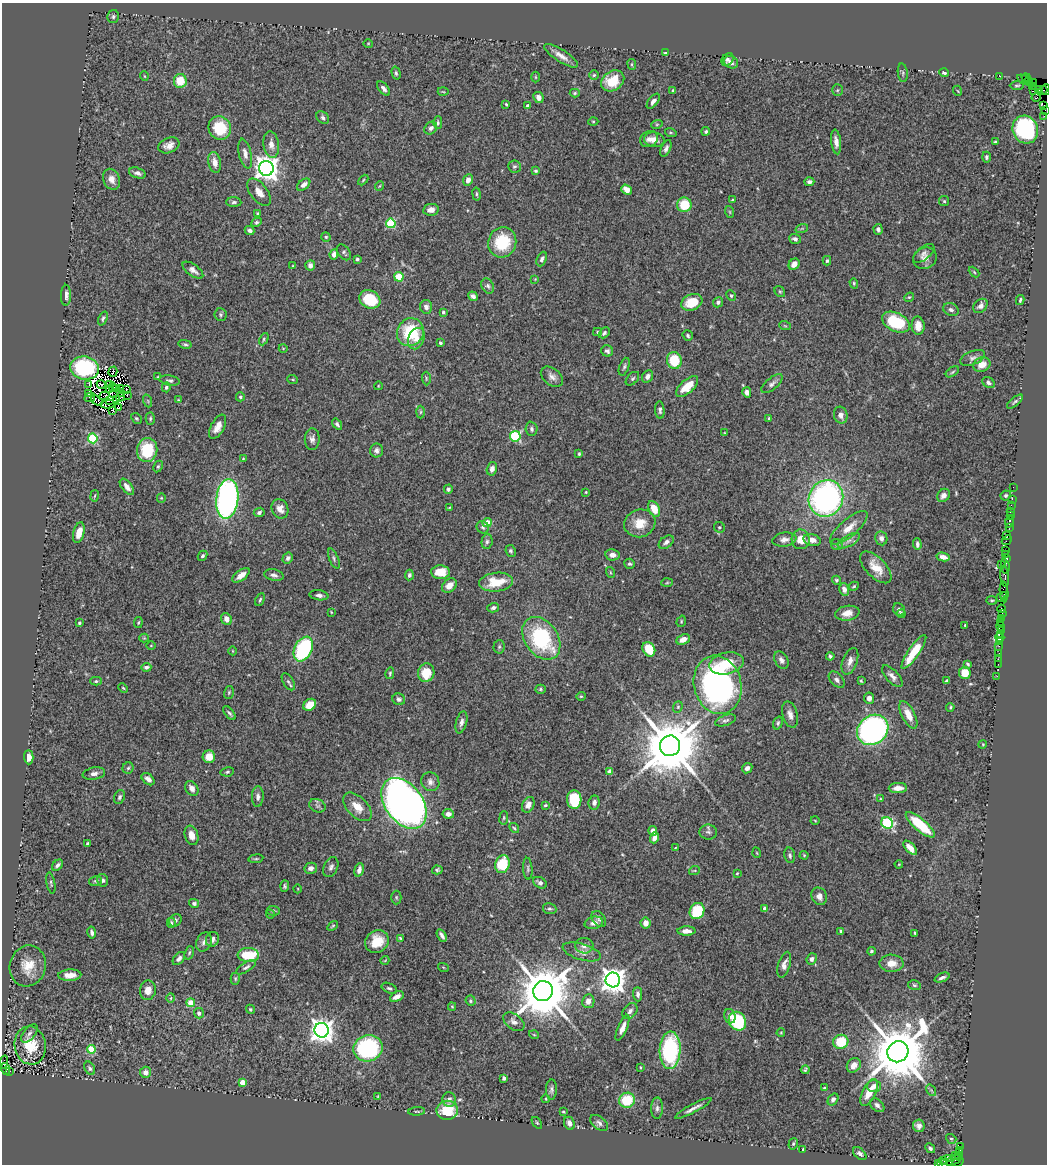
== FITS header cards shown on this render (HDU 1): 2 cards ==
NAXIS1  =                 1045
NAXIS2  =                 1162

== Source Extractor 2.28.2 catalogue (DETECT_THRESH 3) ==
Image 1045 x 1162 px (HDU 1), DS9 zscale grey, 1 PNG px = 1 image px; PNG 1049 x 1166 px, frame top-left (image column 1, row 1162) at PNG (2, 3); each listed source drawn as its Kron ellipse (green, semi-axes under 4 px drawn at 4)
Background 1.13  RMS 0.044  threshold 0.131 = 3 sigma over >= 5 px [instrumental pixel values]
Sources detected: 504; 8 with non-positive FLUX_AUTO (blend fragments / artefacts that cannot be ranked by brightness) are neither listed nor drawn; the other 496 listed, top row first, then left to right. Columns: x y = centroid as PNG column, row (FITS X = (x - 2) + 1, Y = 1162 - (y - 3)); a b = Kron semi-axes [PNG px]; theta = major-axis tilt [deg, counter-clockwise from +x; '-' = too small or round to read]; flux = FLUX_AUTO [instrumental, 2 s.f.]
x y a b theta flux
113 17 6 5 - 6.2
368 43 5 3 - 2.4
665 53 3 2 - 3.2
561 56 20 6 -33 24
727 59 7 5 44 8.2
731 62 7 6 - 15
632 64 5 3 - 3.1
396 73 6 4 -75 5.1
903 73 9 5 -83 6.5
944 73 5 3 - 5.5
594 75 5 5 - 4.4
144 76 5 3 - 2.3
1000 76 2 2 - 33
535 77 5 3 - 3
1026 78 4 2 - 49
1023 79 6 2 -33 81
180 81 7 6 - 65
613 81 12 9 34 74
1028 81 4 3 - 83
1033 82 2 2 - 14
1017 85 7 3 0 3.8
1032 87 3 2 - 77
384 88 8 4 -50 11
673 90 3 3 - 3.4
837 90 5 5 - 4.1
1038 90 4 3 - 61
1043 90 4 2 - 70
1046 90 5 2 - 63
958 91 5 3 - 2.5
1033 91 4 3 - 110
443 92 5 3 - 2.6
575 93 5 4 - 4
538 97 5 5 - 16
1036 98 4 3 - 66
653 101 9 4 52 12
506 104 3 2 - 3.3
528 106 4 4 - 18
1044 106 3 2 - 92
1045 110 2 2 - 62
1044 116 2 2 - 26
323 118 7 5 -46 7.4
593 122 5 3 - 3
438 123 6 4 89 5
657 124 6 3 19 3.5
220 128 12 11 - 100
431 128 7 5 46 11
1025 130 14 12 -65 380
706 131 4 4 - 4.7
671 133 6 4 -19 3.8
649 139 9 7 32 15
654 140 10 7 -9 26
836 142 12 5 -83 17
995 142 3 3 - 4.5
169 145 11 7 22 19
271 145 13 7 -83 22
666 148 9 4 66 9.4
245 154 15 6 -78 18
986 157 5 4 - 5.4
215 162 10 6 -79 23
514 166 6 6 - 6.4
266 168 7 7 - 3000
536 171 3 3 - 4.6
137 173 9 5 -18 9.6
111 179 11 8 -67 24
363 180 6 3 46 3.4
468 180 6 5 - 17
809 182 5 4 - 7.7
304 185 7 4 39 14
379 186 5 3 - 2.5
627 190 6 4 -35 28
259 192 16 8 -52 28
476 194 7 3 -80 4
732 200 3 2 - 2.3
944 201 5 5 - 4.4
234 202 7 5 -4 6.2
684 205 7 7 - 92
431 210 8 6 9 17
730 212 6 3 -71 3.5
257 213 3 3 - 3.1
256 222 5 4 - 5
391 223 5 5 - 180
802 228 6 4 19 3.7
878 229 5 4 - 7
250 230 5 4 - 11
326 237 5 4 - 4.5
795 239 6 5 - 8.9
502 242 15 14 - 130
344 252 9 6 -54 6.9
924 253 12 6 38 12
334 254 5 4 - 12
925 258 12 10 31 24
357 259 4 3 - 4.5
542 259 7 5 66 7.7
827 261 5 4 - 5.2
794 264 6 5 - 21
310 265 5 5 - 13
293 266 4 2 - 1.8
193 270 12 5 -36 14
974 272 6 4 -46 3.5
399 277 5 4 - 83
535 279 4 4 - 2.4
854 283 5 4 - 3.5
488 286 8 6 -62 7.7
780 291 6 5 - 3.9
66 295 10 5 89 15
473 296 5 4 - 9.9
731 296 5 4 - 3.9
909 297 5 4 - 3.3
370 299 11 9 -29 89
1020 300 5 2 - 5.3
692 302 11 8 22 78
718 302 5 4 - 6.9
980 306 8 6 45 13
426 307 7 6 - 14
951 310 8 6 -24 8.4
443 312 4 4 - 6.3
220 315 6 6 - 5.5
103 318 7 4 68 5.9
896 322 15 9 -25 160
785 326 6 3 -19 2.7
918 326 9 6 -86 32
410 332 14 13 - 150
597 332 4 4 - 3.9
604 333 6 4 44 6.5
688 336 5 4 - 5
264 339 6 4 63 4.8
416 339 11 8 69 23
440 343 3 3 - 4.4
185 344 6 3 -13 4.7
283 348 4 3 - 2.2
607 351 6 5 - 7.4
973 358 13 7 22 12
674 360 8 7 - 100
982 365 9 7 21 34
624 367 9 5 70 6.5
85 368 14 11 -8 210
113 372 5 2 - 0.44
952 372 7 3 36 4.4
647 376 6 5 - 13
158 377 3 3 - 2.5
552 377 12 8 -39 16
426 378 7 3 -89 3.5
632 379 8 5 45 6.4
293 380 5 3 - 2.9
170 381 10 5 -9 7.4
988 383 7 5 -36 7.7
101 384 4 2 - 2
772 384 13 6 40 11
89 385 4 2 - 7.7
110 385 3 3 - 2.6
378 386 4 3 - 2.1
687 386 13 6 42 55
113 387 4 3 - 4.6
166 387 5 4 - 7.4
121 388 3 3 - 0.64
110 389 4 2 - 1.6
116 389 4 2 - 4.6
126 390 4 2 - 6.8
747 392 5 4 - 13
121 393 2 2 - 3.2
88 394 4 3 - 17
127 395 2 2 - 0.93
104 396 5 3 - 4.1
90 397 5 3 - 10
120 397 4 2 - 2
240 397 4 4 - 4.5
109 400 2 2 - 0.44
117 400 3 2 - 1.8
178 400 4 4 - 2.5
97 401 7 2 -33 3.4
148 401 6 4 -72 3.9
1015 402 10 4 40 5.9
108 404 7 2 9 8.1
118 408 2 2 - 5.3
113 410 4 2 - 5.6
660 410 9 4 -85 7.5
421 412 6 4 88 4.3
841 415 8 6 -75 16
136 418 6 4 -44 4.2
150 418 6 4 88 4.3
769 418 3 3 - 3.4
337 424 6 4 -54 7.4
218 427 13 6 62 24
531 429 7 6 - 7.5
725 433 3 2 - 1.7
515 436 5 5 - 260
93 438 5 5 - 220
312 439 11 7 89 13
147 450 12 10 81 120
377 450 7 6 - 10
579 454 3 3 - 3.8
243 459 4 3 - 2.7
158 466 6 4 63 4.5
492 469 7 5 74 16
127 487 9 5 -51 18
1013 487 2 2 - 17
448 489 4 4 - 6.7
586 492 3 3 - 3.3
943 495 7 6 - 12
1006 495 5 4 - 5.5
95 496 6 3 80 3.1
161 498 4 4 - 3.2
826 498 18 17 - 890
227 499 20 11 83 810
1012 499 2 2 - 58
1011 505 2 2 - 34
450 507 4 2 - 2.5
280 509 10 8 -66 21
654 509 8 5 -64 44
259 512 5 4 - 8.2
1010 512 3 2 - 120
1010 516 2 2 - 27
1009 522 6 3 80 110
487 523 4 4 - 40
640 523 16 14 18 52
483 527 6 6 - 5.9
719 527 5 5 - 6
849 528 23 8 41 41
1009 528 3 2 - 60
79 533 10 5 76 33
1007 535 2 2 - 19
881 538 7 6 - 11
784 539 12 7 9 15
801 539 10 9 - 38
812 540 9 5 -18 19
1007 540 5 2 - 55
849 541 12 5 30 14
487 542 7 5 87 6.7
666 542 8 5 38 10
917 544 6 3 -88 7.5
837 545 6 5 - 6.1
1006 550 2 2 - 19
511 551 6 5 - 5.7
1006 554 4 2 - 110
612 555 7 5 -10 18
203 556 5 4 - 5.5
943 557 6 4 -13 16
288 558 6 5 - 9.9
334 558 10 4 -68 7
1006 558 4 3 - 170
629 564 5 5 - 5.9
1001 564 2 2 - 39
876 567 20 10 -46 49
1005 567 7 3 -83 230
440 572 9 6 -3 53
610 572 5 3 - 3.3
241 575 10 5 38 20
274 575 10 5 -13 9.7
409 575 5 4 - 7.6
1005 576 10 3 -84 560
836 580 4 4 - 5
496 582 17 9 6 76
667 583 6 4 3 3.9
449 585 8 6 45 28
854 586 5 4 - 3.7
844 589 6 5 - 15
1004 592 10 3 -86 400
319 595 9 5 -8 8.9
1004 596 4 3 - 88
1000 597 2 2 - 63
260 600 7 3 65 4.4
992 600 5 3 - 3
493 608 6 4 16 7.2
1001 609 4 3 - 120
899 610 7 5 -61 7.9
331 612 3 2 - 2.2
847 613 12 7 10 27
1002 613 3 2 - 90
901 614 4 3 - 6.2
1002 618 3 2 - 52
226 619 6 5 - 19
681 621 6 4 72 3.5
138 622 5 4 - 4.1
1000 622 2 2 - 90
79 623 3 3 - 3.9
965 625 2 2 - 2.3
1000 626 4 3 - 200
1001 630 3 2 - 80
1000 634 3 2 - 110
144 638 4 4 - 3
541 638 23 16 -54 270
1000 638 5 3 - 150
683 639 7 5 25 20
1000 642 4 3 - 98
151 646 5 3 - 2.5
999 646 3 2 - 17
499 647 7 5 87 5.5
303 649 13 8 63 280
649 649 8 6 -61 69
233 651 4 3 - 2
914 652 20 5 55 82
999 654 4 3 - 140
830 656 4 3 - 5.6
998 659 2 2 - 17
781 660 9 6 -60 11
850 661 14 7 69 19
726 663 17 11 13 75
968 664 4 3 - 3.7
998 664 2 2 - 43
146 667 5 4 - 8.6
390 673 6 4 77 3.8
426 673 9 8 - 70
965 673 6 5 - 47
892 676 13 6 -47 15
997 676 2 2 - 17
837 680 10 6 -47 10
96 681 6 4 0 4.4
861 681 4 3 - 3.2
947 681 4 3 - 5.1
288 682 9 5 -59 6.7
718 685 29 23 -75 890
123 688 5 3 - 3.1
540 689 5 4 - 4.4
229 692 6 5 - 4.7
581 696 5 4 - 3.3
869 698 6 5 - 12
399 699 6 5 - 7.8
310 705 7 5 36 44
678 707 6 4 69 4.4
950 707 4 3 - 3.5
229 713 8 3 -51 6.4
790 714 13 7 -73 17
908 715 15 6 -63 34
726 720 11 5 19 8.4
461 722 11 5 76 12
778 723 6 4 72 5.4
873 730 17 14 40 810
983 744 4 3 - 2.7
670 746 10 10 - 26000
29 757 7 4 -89 16
209 757 6 6 - 42
128 768 5 5 - 4.8
747 768 5 4 - 9.8
610 771 4 4 - 30
227 772 7 4 11 5.1
94 774 11 6 9 13
148 779 7 5 -41 13
430 782 9 8 - 14
192 788 8 6 -56 15
898 788 9 5 2 22
119 797 7 5 68 6.5
258 797 10 6 89 11
880 799 4 3 - 2.7
574 800 9 7 -86 130
404 803 28 19 -54 2700
594 803 7 5 82 11
528 805 8 6 64 23
545 805 4 3 - 4.3
317 806 8 6 -25 7.7
357 807 17 10 -46 41
448 814 5 4 - 16
504 818 7 3 81 3.8
815 821 4 3 - 2.3
887 823 6 5 - 300
920 825 18 6 -41 140
514 828 6 4 -45 4
653 831 5 4 - 17
708 832 9 7 -8 9.1
192 835 10 6 -73 25
654 838 6 4 71 15
87 843 4 3 - 3.7
675 848 3 3 - 2.2
910 848 9 4 -47 27
757 853 5 3 - 2.5
790 855 8 5 -77 6.6
804 855 4 4 - 2.7
256 859 7 3 8 4.1
502 864 9 7 72 100
899 864 4 3 - 2.4
57 865 6 4 46 9.5
331 867 10 7 65 10
311 868 6 5 - 13
528 869 11 4 -86 6
359 870 7 4 75 15
437 870 5 4 - 4.9
694 871 5 3 - 3
737 873 3 2 - 2.6
103 880 6 5 - 8
95 881 6 5 - 4.9
51 883 11 3 -79 4.8
540 883 7 5 -31 8.9
285 886 5 4 - 5.4
298 889 4 3 - 2.1
819 896 9 7 -64 17
396 897 7 5 -89 4.8
194 903 5 4 - 7.3
765 908 3 3 - 8.2
550 909 7 5 -9 6.4
273 911 7 5 -5 4.8
697 911 8 7 - 130
270 914 4 4 - 3
599 919 9 6 -51 8.1
175 920 7 5 42 7.7
171 923 5 4 - 4.5
594 923 9 6 14 17
646 923 5 5 - 16
333 926 6 3 34 3.2
686 931 9 4 1 19
841 931 4 3 - 5.5
92 933 6 4 -79 9.7
915 933 3 2 - 2.7
442 935 7 3 -58 10
400 938 4 4 - 3
212 939 8 6 63 14
377 941 12 10 42 66
204 942 10 7 67 13
584 946 9 8 - 15
871 951 4 4 - 4.8
582 952 20 8 -16 24
189 953 7 4 71 4.7
248 955 11 7 -3 120
179 958 7 5 48 12
812 959 6 5 - 10
385 960 4 3 - 2.1
891 963 12 8 -2 33
784 965 13 6 73 17
28 966 21 18 75 63
246 967 11 4 33 7.1
443 967 5 3 - 2.6
70 975 11 5 3 28
942 978 8 3 22 7.9
235 979 6 4 -88 4.4
613 980 7 7 - 3200
914 985 6 4 -16 4.9
389 988 8 4 -25 6.4
148 990 10 8 81 29
543 991 10 9 - 20000
638 994 7 4 -89 9.2
397 997 7 4 27 23
171 998 5 3 - 3
471 1001 5 5 - 5.1
588 1001 7 6 - 21
191 1003 4 4 - 74
452 1007 4 4 - 3.1
250 1009 5 4 - 4.5
630 1011 9 6 51 11
199 1013 5 5 - 8.5
730 1016 7 5 -73 13
737 1021 10 8 -58 180
514 1022 12 7 -37 15
623 1028 14 4 68 20
322 1030 7 7 - 2600
29 1033 11 5 50 10
781 1033 4 4 - 2.7
534 1035 5 3 - 2.6
841 1042 7 7 - 93
30 1045 19 15 -80 95
368 1048 14 13 - 390
91 1049 4 4 - 99
670 1050 19 10 87 320
898 1052 11 10 - 25000
4 1062 7 3 74 290
854 1065 8 6 51 20
640 1067 3 2 - 2.4
90 1068 7 5 -59 6.1
5 1069 6 3 -71 460
805 1070 4 3 - 3.9
10 1071 2 2 - 110
145 1072 5 5 - 14
504 1078 4 3 - 10
242 1082 4 4 - 37
874 1086 7 6 - 17
824 1088 3 2 - 2.9
551 1090 10 5 88 8.5
931 1090 6 4 -55 3.8
869 1093 14 6 64 40
378 1096 3 2 - 2.2
449 1099 7 6 - 12
546 1099 4 3 - 2.1
833 1099 6 5 - 7.9
627 1100 8 7 - 110
877 1105 8 5 -42 8.6
657 1108 10 6 89 11
693 1108 20 3 28 15
447 1110 11 9 8 93
417 1111 8 3 5 3.7
563 1112 4 3 - 3.5
537 1123 7 3 -54 3.7
569 1123 7 5 -66 15
599 1123 10 6 -38 9.9
919 1126 6 6 - 12
951 1139 5 4 - 4.5
793 1144 6 4 74 5.1
960 1146 3 2 - 250
930 1148 5 3 - 6.2
803 1149 3 2 - 2
959 1150 4 3 - 38
860 1154 8 5 -44 9.1
955 1155 2 2 - 11
959 1156 4 3 - 43
948 1159 3 2 - 35
943 1160 3 3 - 94
954 1160 9 4 26 200
958 1162 6 2 22 110
938 1163 2 2 - 50
943 1164 5 2 - 160
At the frame edge (FLAGS 8, measured only in part): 5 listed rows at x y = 1046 90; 1045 110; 4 1062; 938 1163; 943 1164
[8 non-positive-flux detections neither listed nor drawn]